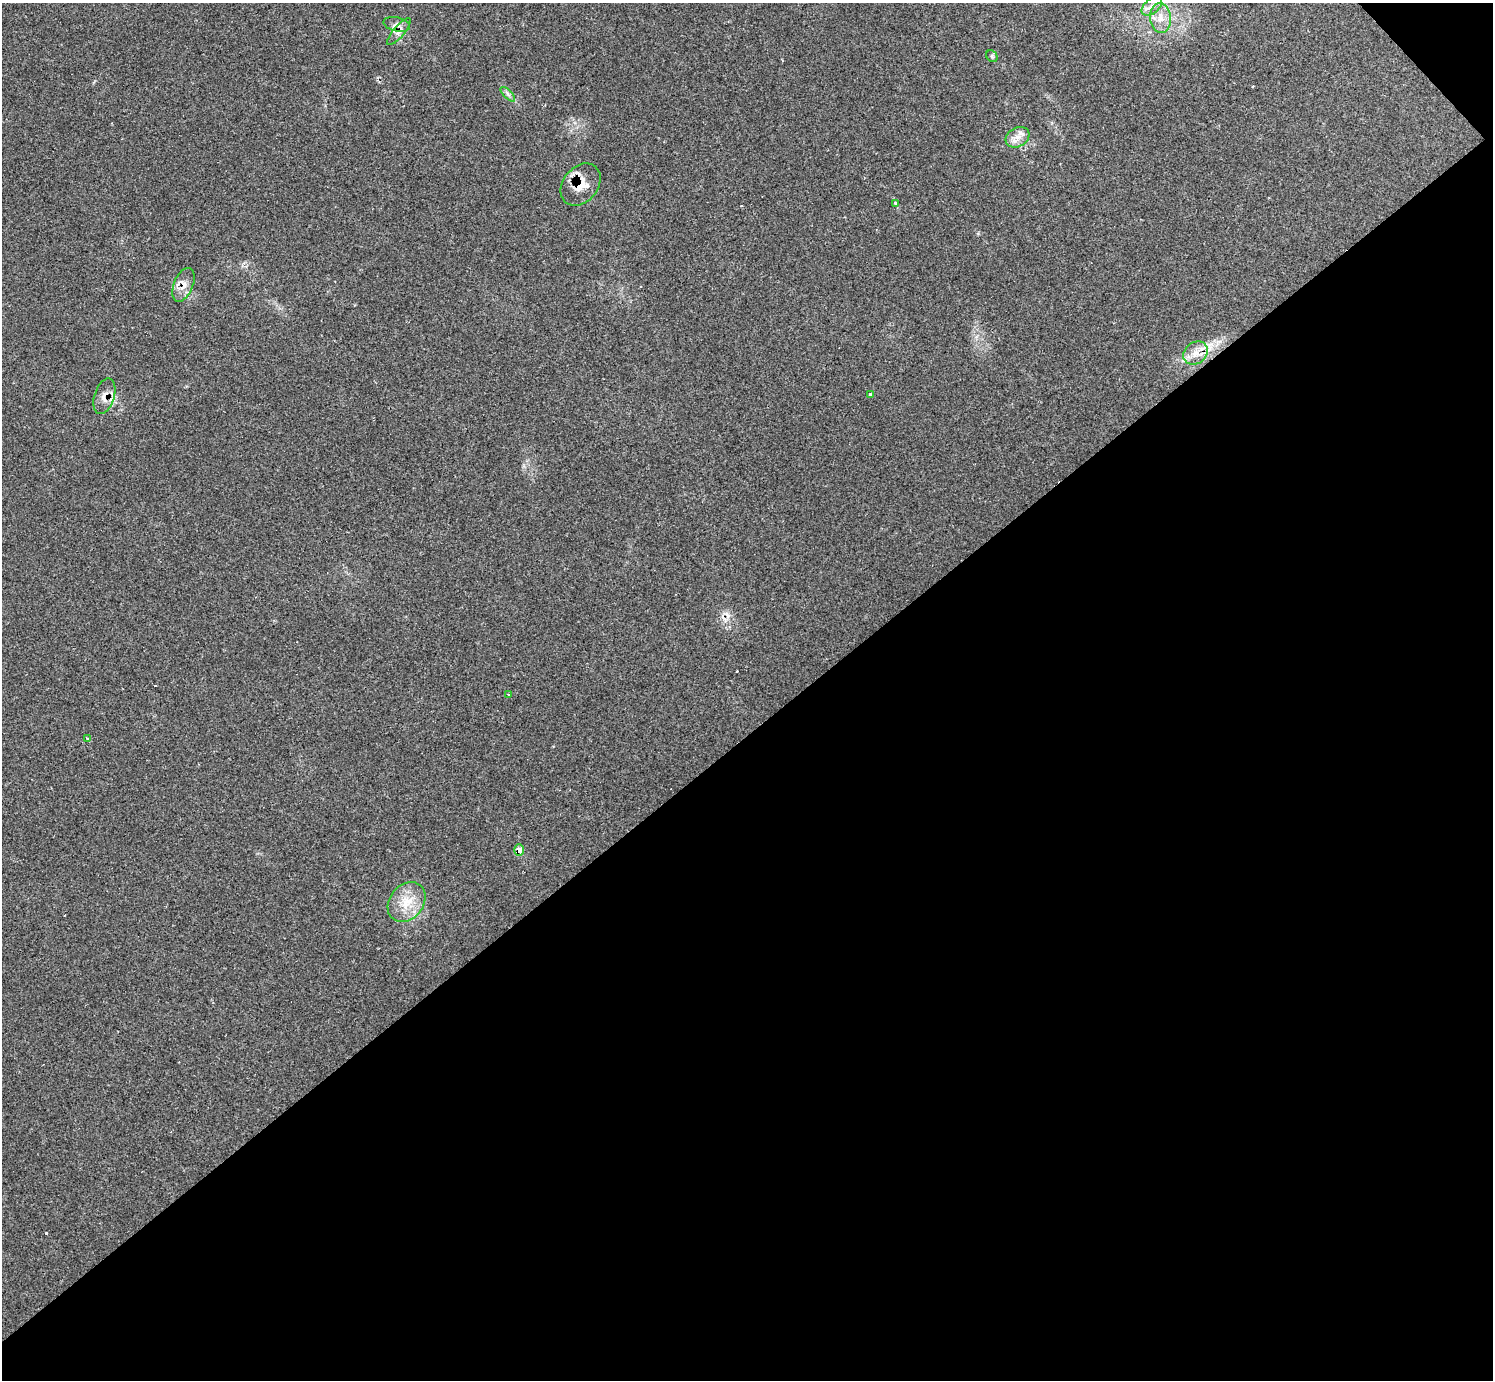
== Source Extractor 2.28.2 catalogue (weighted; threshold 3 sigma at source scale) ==
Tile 12 of 4 x 4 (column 4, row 3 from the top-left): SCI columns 4474-5964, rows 1543-2920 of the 5972 x 5970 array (HDU 1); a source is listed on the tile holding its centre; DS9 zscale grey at full resolution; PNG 1495 x 1382 px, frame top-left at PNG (2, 3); each listed source drawn as its Kron ellipse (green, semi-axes under 4 px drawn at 4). Shown black and unused: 47% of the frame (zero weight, under 2 of 3 exposures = <1% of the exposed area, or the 3 px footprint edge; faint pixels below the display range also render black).
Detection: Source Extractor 2.28.2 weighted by HDU 2 'WHT'; one run over the whole footprint, this tile lists its part. Background 0.161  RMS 0.0092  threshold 0.0415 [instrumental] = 3 sigma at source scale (4.5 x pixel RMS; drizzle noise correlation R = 1.50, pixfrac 1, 0.05/0.05 arcsec/px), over >= 5 px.
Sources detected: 21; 4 cosmic-ray / hot-pixel residue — neither listed nor drawn; the other 17 listed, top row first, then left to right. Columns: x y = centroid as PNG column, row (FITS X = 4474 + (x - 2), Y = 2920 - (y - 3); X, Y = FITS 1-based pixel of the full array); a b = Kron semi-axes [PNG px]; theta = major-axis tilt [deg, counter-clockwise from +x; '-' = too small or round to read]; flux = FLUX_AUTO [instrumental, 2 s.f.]
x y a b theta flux
1152 6 12 7 39 5.1
1160 18 15 10 -84 11
397 24 13 7 -12 4.6
399 32 17 5 49 5.1
992 56 6 5 - 1.6
508 94 9 3 -45 2.1
1018 137 12 9 29 7.7
581 185 23 17 50 18
896 203 4 4 - 2.7
183 285 18 9 68 8.3
1195 353 13 10 38 9.9
870 394 3 3 - 2.3
104 396 18 10 72 9
509 695 4 2 - 0.71
87 739 3 3 - 8.4
519 850 6 5 - 9.1
407 902 22 17 51 21
Overlapping masked pixels (flux is a lower limit): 6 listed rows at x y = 399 32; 581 185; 183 285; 1195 353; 104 396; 519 850